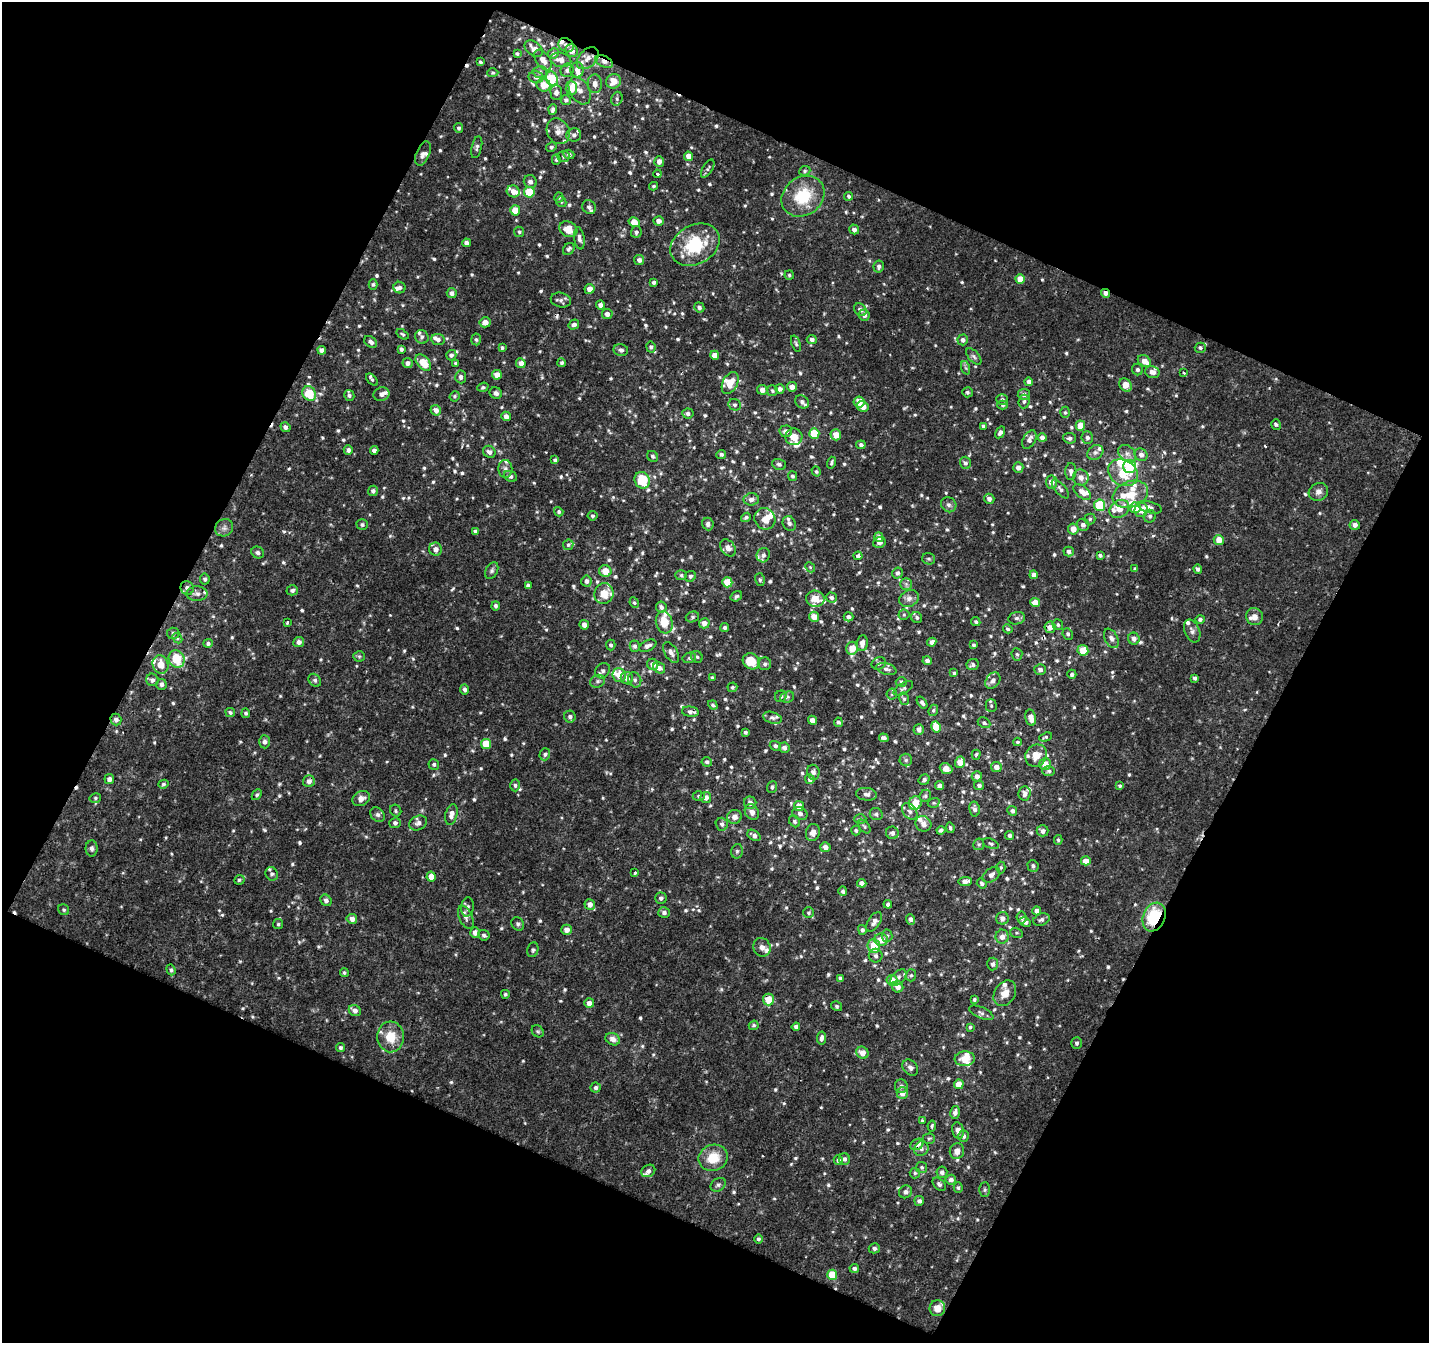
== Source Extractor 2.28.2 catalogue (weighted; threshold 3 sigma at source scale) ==
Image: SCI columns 1-1427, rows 57-1397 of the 1427 x 1450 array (HDU 1 of 3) = the unmasked area's bounding box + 8 px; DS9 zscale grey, full resolution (1 PNG px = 1 image px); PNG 1431 x 1345 px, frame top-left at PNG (2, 2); each listed source drawn as its Kron ellipse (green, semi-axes under 4 px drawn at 4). Shown black and unused: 46% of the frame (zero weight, under 2 of 3 exposures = <1% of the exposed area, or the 3 px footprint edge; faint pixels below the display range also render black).
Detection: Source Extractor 2.28.2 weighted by HDU 2 'WHT'. Background 0.00346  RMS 0.0023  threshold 0.0104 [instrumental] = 3 sigma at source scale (4.5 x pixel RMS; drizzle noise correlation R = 1.50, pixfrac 1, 0.0396/0.0396 arcsec/px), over >= 5 px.
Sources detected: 864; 1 too faint to see at this stretch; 6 cosmic-ray / hot-pixel residue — neither listed nor drawn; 51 inside a brighter listed object's ellipse — not listed separately; of the other 806, all 500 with FLUX_AUTO >= 0.358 (the completeness limit of this list) listed and drawn (306 fainter detections not listed), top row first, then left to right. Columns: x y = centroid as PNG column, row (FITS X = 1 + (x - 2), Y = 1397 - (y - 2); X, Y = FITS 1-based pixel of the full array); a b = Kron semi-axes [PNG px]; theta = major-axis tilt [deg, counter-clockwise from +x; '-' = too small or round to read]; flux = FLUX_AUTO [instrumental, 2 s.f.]
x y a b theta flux
566 45 8 6 -37 1.3
534 49 10 7 -37 1.3
572 51 6 6 - 1.6
553 53 5 5 - 0.55
517 54 4 3 - 0.36
588 58 13 8 45 2.1
543 60 12 6 -54 1.8
561 60 11 7 -13 1.7
480 62 4 3 - 0.37
604 62 9 5 -24 1.1
567 70 7 6 - 0.71
577 70 7 6 - 1.3
540 72 7 5 -3 0.61
493 73 5 4 - 0.36
536 77 7 6 - 0.78
552 79 8 6 -69 9.7
614 81 7 7 - 2.6
595 84 9 7 -86 1.1
544 85 7 6 - 2.7
571 88 7 6 - 2.8
580 91 15 9 -60 1.8
556 92 7 6 - 0.72
617 99 7 5 73 0.57
566 100 5 5 - 0.56
553 109 5 4 - 0.52
458 128 5 4 - 0.47
558 131 13 11 -61 1.8
574 135 7 6 - 0.82
477 147 11 5 77 0.64
551 147 5 4 - 0.42
423 154 13 6 67 0.98
569 154 5 4 - 0.69
563 156 6 5 - 0.47
689 156 4 4 - 2
556 160 5 4 - 0.37
659 161 5 5 - 1.4
708 169 10 5 59 0.56
805 171 6 4 22 0.37
657 174 4 3 - 1.5
530 182 6 6 - 0.92
653 186 4 4 - 0.38
513 191 6 6 - 1.5
529 192 5 5 - 6.6
803 196 23 19 37 9.1
849 196 4 4 - 0.43
559 197 5 4 - 0.42
561 202 6 4 -43 0.37
589 207 7 6 - 0.71
515 210 5 5 - 3.4
659 221 5 4 - 1.1
634 222 6 4 -33 2.7
568 229 9 7 -29 3.7
854 229 5 4 - 0.92
519 232 5 5 - 0.4
636 232 6 5 - 0.64
579 238 11 5 -81 0.92
467 243 4 4 - 1
695 245 26 19 28 13
569 249 6 5 - 0.53
639 260 5 5 - 0.78
879 266 6 5 - 0.69
789 275 4 4 - 0.36
1020 279 5 4 - 2.6
654 282 4 4 - 0.59
373 284 5 4 - 0.41
400 288 6 5 - 0.64
589 289 5 5 - 1.4
452 293 5 5 - 0.87
1105 293 4 3 - 1.2
561 300 10 7 -14 0.83
600 305 4 4 - 1.1
699 307 5 5 - 0.62
860 310 7 5 -46 0.87
607 314 5 5 - 1
864 315 6 5 - 0.91
485 322 5 5 - 1.6
574 325 5 4 - 0.79
403 334 7 4 -36 0.39
422 337 7 6 - 0.54
476 339 6 4 -85 0.45
812 339 5 4 - 0.75
438 340 7 5 -10 0.66
963 340 5 5 - 0.78
371 342 7 5 -41 0.76
796 344 8 4 -70 0.43
651 347 5 4 - 0.47
502 348 4 3 - 0.44
1200 348 5 5 - 0.47
401 349 4 4 - 0.55
322 350 4 4 - 0.96
621 350 7 6 - 0.79
451 355 5 5 - 0.6
715 355 4 4 - 1.5
974 356 10 5 -49 0.63
1144 361 7 5 -38 2
407 363 5 5 - 0.89
423 363 9 6 -48 4
455 363 3 3 - 0.37
521 363 5 4 - 1.6
562 363 4 4 - 0.39
966 368 7 4 -70 0.4
1137 370 6 5 - 0.48
1152 372 7 6 - 1.2
1184 373 3 3 - 0.52
497 375 5 5 - 1.8
461 377 6 5 - 0.78
372 380 7 4 -46 0.47
1029 382 4 4 - 0.99
730 383 12 7 62 2.9
1126 385 7 5 -53 2.6
483 387 6 4 19 0.4
792 387 5 5 - 1.3
780 389 4 4 - 0.82
762 390 5 5 - 1.3
772 391 5 5 - 0.45
967 392 5 5 - 0.49
309 393 7 6 - 6.2
496 393 6 5 - 0.78
381 394 8 7 - 1.2
1024 394 6 5 - 0.84
349 395 5 5 - 0.55
455 396 5 5 - 0.38
1002 399 6 5 - 0.55
1024 401 7 5 86 0.59
802 402 7 6 - 0.78
859 402 6 5 - 2
735 405 6 5 - 0.52
1003 405 5 4 - 0.43
863 406 6 5 - 2.3
436 410 5 5 - 1.2
1065 412 5 5 - 0.38
688 414 5 5 - 0.64
506 416 5 4 - 1.3
1276 425 5 4 - 0.48
983 426 4 4 - 0.47
1080 426 5 4 - 3
285 427 5 4 - 0.74
786 431 6 6 - 1
1000 432 6 4 58 0.7
814 433 5 5 - 5.5
836 435 5 5 - 2.8
794 437 8 8 - 2.6
1042 438 4 4 - 1.3
1070 438 6 5 - 0.65
1087 438 6 5 - 0.66
1029 440 10 6 61 1.1
861 445 4 4 - 0.61
348 450 5 4 - 0.68
374 450 4 4 - 0.96
489 452 7 5 -43 0.93
1095 452 8 7 - 0.76
721 454 5 4 - 0.51
1127 454 10 7 -44 1.1
1141 455 7 6 - 1
653 456 6 5 - 0.5
555 460 4 4 - 0.52
831 463 6 4 74 0.41
965 463 6 5 - 0.6
779 464 7 5 -18 0.58
1130 466 6 6 - 9.2
1018 468 5 5 - 1.2
505 469 9 7 -87 0.84
816 471 5 4 - 0.37
1071 471 8 5 87 0.85
1123 473 16 12 -30 6
510 476 7 5 -24 0.6
792 476 5 4 - 0.47
1081 478 8 7 - 1.4
642 480 8 7 - 7.1
1051 482 6 5 - 1.7
1060 489 11 5 -49 0.73
373 491 5 5 - 0.62
1082 492 10 6 -40 1.7
1318 492 10 8 26 1.2
1130 494 18 13 20 5.1
751 499 8 6 5 0.98
989 499 5 5 - 0.82
949 505 8 7 - 0.73
1099 505 5 5 - 10
1150 507 12 5 -14 1
1135 508 5 5 - 2.7
1119 509 10 8 35 2.8
1141 510 7 6 - 2.3
559 512 5 4 - 0.4
593 516 5 4 - 0.41
1150 516 6 6 - 0.67
746 517 5 4 - 0.5
765 519 11 10 - 2.1
1090 519 5 5 - 0.4
789 523 7 6 - 0.73
708 524 6 5 - 0.81
362 525 6 5 - 0.52
1083 525 6 6 - 0.88
1355 525 5 5 - 0.99
224 528 9 8 - 0.94
1073 529 5 5 - 2.1
475 531 4 3 - 0.5
879 537 5 4 - 1.1
1219 540 5 5 - 2.4
879 542 6 5 - 0.79
568 545 5 5 - 0.43
728 548 9 6 -53 1.1
436 549 6 6 - 1.3
258 552 7 5 -31 0.59
1069 552 5 5 - 0.71
763 555 7 6 - 0.76
1100 555 4 3 - 0.47
858 556 4 3 - 1.3
929 559 6 5 - 0.48
810 567 5 4 - 0.36
1135 569 3 3 - 0.41
1198 569 5 4 - 0.59
492 570 9 6 62 0.6
605 571 6 5 - 2.6
897 573 5 5 - 0.66
681 575 6 5 - 0.43
1034 575 4 4 - 1.1
690 576 6 5 - 0.49
205 579 5 5 - 0.45
760 580 6 5 - 0.45
586 581 5 5 - 0.83
727 582 5 5 - 5.2
906 584 6 5 - 0.53
528 586 4 4 - 0.69
187 588 7 6 - 0.9
292 590 6 5 - 0.58
197 594 10 7 2 0.92
604 594 10 9 - 3.8
736 596 6 4 35 0.49
831 597 5 5 - 0.58
815 599 9 8 - 2.2
909 599 10 8 25 1.1
634 603 5 4 - 0.38
1035 603 5 4 - 2.3
496 606 4 4 - 0.51
661 607 6 5 - 0.69
904 615 5 5 - 0.37
692 617 7 5 16 0.46
814 617 5 5 - 2.7
848 617 5 4 - 0.77
917 617 6 5 - 0.48
1254 617 9 8 - 1.4
1017 618 8 6 13 0.66
1200 619 5 4 - 0.56
287 622 3 2 - 0.42
664 622 11 8 -75 4.5
976 622 5 4 - 0.47
704 623 5 5 - 1.2
584 625 5 4 - 1.2
1058 625 5 5 - 0.44
725 627 4 4 - 0.49
1050 627 6 5 - 1.3
1008 629 5 4 - 0.44
1192 631 12 7 -68 0.92
173 633 6 6 - 0.66
1068 634 6 5 - 0.45
177 638 5 4 - 0.37
1111 638 10 6 -63 0.99
1134 639 6 5 - 1.1
299 642 5 5 - 1.1
932 642 4 4 - 1
208 643 5 4 - 0.56
862 643 8 5 85 1.3
611 645 5 5 - 0.47
973 645 3 3 - 0.37
635 646 5 5 - 0.6
648 646 9 5 25 0.88
852 648 6 6 - 2.9
1083 650 5 5 - 3.9
671 653 11 6 -59 1
1017 654 6 5 - 0.43
359 656 5 5 - 0.37
697 657 6 5 - 0.49
689 658 7 5 14 0.45
177 659 9 7 -63 7.5
751 661 9 7 -39 4.6
927 661 4 4 - 0.75
879 663 7 6 - 0.56
160 664 9 7 -69 2.8
653 664 6 5 - 1.3
765 664 6 6 - 0.59
973 665 6 5 - 0.65
659 668 6 5 - 1.1
886 669 10 5 -15 0.72
1040 670 6 5 - 0.84
603 671 8 6 51 0.87
954 673 4 3 - 0.38
1072 674 4 4 - 0.53
619 675 7 6 - 2.6
627 678 6 6 - 1.2
712 678 4 3 - 0.37
1195 678 4 4 - 0.46
152 680 6 6 - 0.69
315 680 7 5 -46 0.56
635 680 8 6 -65 0.68
598 681 7 6 - 0.66
993 681 9 6 52 1.1
901 682 5 4 - 0.4
161 684 5 5 - 0.75
732 687 5 5 - 0.38
903 688 11 5 30 0.58
465 689 5 4 - 0.67
892 694 5 5 - 0.41
781 696 6 5 - 0.51
787 697 7 5 22 0.47
904 699 6 5 - 0.5
922 702 7 4 -53 0.55
713 705 5 4 - 0.48
991 706 6 5 - 0.42
933 710 6 4 68 0.44
230 712 5 4 - 0.47
690 712 8 5 -7 0.8
246 713 5 4 - 0.45
570 717 6 5 - 0.68
772 718 9 5 -17 0.73
1031 718 8 5 -79 1.9
116 720 6 5 - 0.82
812 720 4 4 - 1.7
838 722 4 4 - 0.49
984 723 7 5 -28 0.47
936 727 6 5 - 3.1
919 730 5 5 - 0.88
745 732 3 3 - 0.43
1046 737 7 4 18 0.36
884 738 5 4 - 0.77
265 742 6 5 - 0.72
1017 742 4 3 - 0.39
486 744 5 5 - 4.9
775 746 5 5 - 0.61
784 748 5 5 - 0.8
545 754 6 5 - 0.49
976 755 5 3 - 0.4
1036 755 11 10 - 2.6
906 760 6 6 - 0.52
707 762 5 5 - 0.51
960 762 6 5 - 2
434 764 5 5 - 0.45
1045 764 6 6 - 2.1
996 767 5 5 - 1.4
946 769 6 5 - 1.4
1049 771 6 5 - 0.47
813 772 7 6 - 0.84
977 776 5 5 - 0.86
109 779 5 5 - 0.86
810 779 5 4 - 0.66
924 780 6 5 - 0.64
309 781 6 6 - 1.2
163 784 5 4 - 0.43
515 785 6 4 -86 0.49
940 785 4 4 - 0.89
979 785 5 4 - 0.59
1120 786 3 3 - 0.6
772 787 6 5 - 0.53
1025 793 7 6 - 0.85
866 794 10 6 -6 0.92
257 795 6 4 49 0.39
699 796 6 4 1 0.44
925 796 6 5 - 0.44
706 797 5 5 - 1.3
95 798 6 4 14 0.4
361 799 9 7 29 1.4
750 803 6 6 - 1.1
915 803 7 6 - 3.7
934 803 6 4 18 0.38
799 806 5 5 - 2
974 809 7 5 -79 0.83
396 811 6 5 - 0.41
910 811 9 6 -49 0.82
1012 811 5 4 - 0.64
752 812 8 6 -56 1.1
451 814 10 6 75 1.4
800 814 8 6 -24 0.71
876 814 6 6 - 0.57
378 815 8 6 -43 0.69
734 817 7 7 - 1.3
860 819 6 5 - 0.39
795 821 6 5 - 0.51
395 823 5 5 - 0.62
418 823 9 7 28 0.92
722 824 6 6 - 0.57
923 824 8 7 - 1.4
864 827 8 4 -53 0.41
950 828 5 3 - 0.39
941 830 4 4 - 0.58
856 831 5 4 - 0.47
1043 831 6 5 - 0.92
813 832 9 7 75 1.3
892 833 6 6 - 0.88
754 835 7 5 -34 0.84
1009 836 4 4 - 0.59
1058 840 5 4 - 0.36
979 844 6 5 - 0.42
991 844 8 4 -23 0.48
825 847 5 5 - 1.2
92 848 8 6 -89 0.7
737 851 7 5 77 0.46
1086 861 5 4 - 2.5
1033 866 6 5 - 0.58
1001 867 6 4 -88 0.37
635 873 4 3 - 1.6
272 874 7 6 - 0.56
991 875 9 6 38 0.89
431 877 5 4 - 2
239 880 5 4 - 0.38
965 881 7 4 6 1.5
862 883 4 4 - 1.2
982 884 5 4 - 0.54
843 891 5 4 - 0.53
661 898 6 5 - 0.62
326 900 6 5 - 0.78
590 904 5 5 - 1.3
888 904 4 4 - 0.63
467 907 9 6 81 0.84
64 910 6 5 - 0.4
1037 911 5 4 - 0.79
664 913 6 5 - 0.77
809 913 5 5 - 0.43
466 917 12 6 -65 0.98
1021 917 6 5 - 0.65
1154 917 15 11 68 12
1002 918 6 6 - 1.2
352 919 5 5 - 1.1
911 919 5 4 - 0.65
1041 920 8 6 21 0.73
874 922 11 6 56 1.2
1025 922 6 4 -26 0.74
278 924 5 5 - 0.37
518 924 7 6 - 0.51
567 930 5 5 - 1.4
862 930 5 4 - 0.53
475 933 5 5 - 1
1016 933 6 5 - 0.39
484 935 6 5 - 0.56
887 936 6 5 - 0.46
1002 937 7 6 - 1.3
881 940 7 6 - 2.8
874 946 7 6 - 5.1
762 947 9 8 - 1.5
533 950 7 5 77 0.48
876 956 7 6 - 0.75
993 964 6 5 - 0.65
171 970 5 4 - 0.49
344 973 4 4 - 0.4
911 975 6 5 - 0.41
898 977 10 6 46 1
840 978 4 4 - 0.66
892 980 5 5 - 3.3
898 987 6 5 - 1.5
1005 993 14 10 57 2.3
505 994 4 4 - 0.42
768 999 6 5 - 4.1
974 999 4 3 - 0.41
589 1003 5 4 - 1.5
837 1006 5 4 - 0.45
355 1010 6 5 - 1.1
981 1013 13 5 -23 0.76
754 1025 5 4 - 0.43
796 1027 4 4 - 0.78
970 1027 4 4 - 0.39
538 1031 6 5 - 0.4
391 1037 15 13 -84 4.6
822 1038 6 4 83 0.87
613 1039 7 6 - 1.5
1077 1043 6 5 - 0.51
340 1048 4 4 - 0.45
862 1053 6 5 - 1.8
965 1059 10 7 4 2.5
910 1067 9 7 -48 0.83
959 1084 5 4 - 3
901 1086 6 6 - 0.71
596 1088 5 5 - 0.61
902 1093 6 6 - 1.9
955 1112 6 5 - 1
922 1121 3 3 - 0.42
932 1126 5 4 - 0.36
958 1131 8 6 -79 1.3
964 1136 6 5 - 0.62
929 1139 6 5 - 0.37
917 1144 7 5 32 1.7
921 1149 7 7 - 0.8
957 1151 8 7 - 1.5
713 1158 15 13 20 5.1
844 1159 6 5 - 0.69
838 1160 5 4 - 0.66
922 1167 5 5 - 0.4
648 1171 7 6 - 0.78
942 1172 6 5 - 0.86
915 1173 5 5 - 0.4
951 1180 5 5 - 0.94
939 1184 8 5 -47 0.59
718 1185 8 6 35 0.59
958 1188 5 4 - 0.41
985 1190 7 5 90 0.45
906 1192 7 6 - 0.94
919 1201 5 5 - 0.77
758 1239 4 4 - 0.52
874 1248 5 5 - 0.67
854 1268 5 4 - 0.63
832 1275 5 5 - 5.1
937 1308 8 8 - 2.2
Overlapping masked pixels (flux is a lower limit): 7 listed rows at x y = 566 45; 604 62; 1105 293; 116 720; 1154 917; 768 999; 917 1144